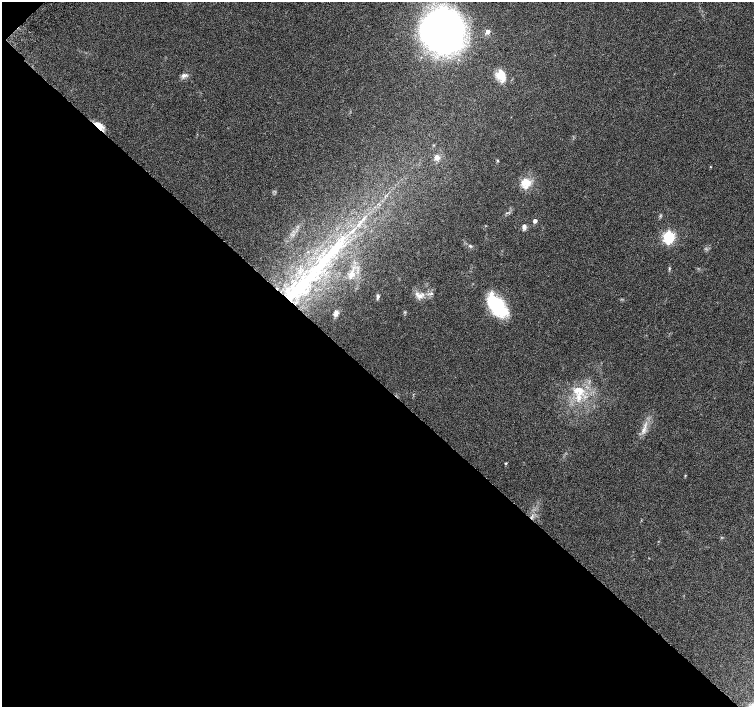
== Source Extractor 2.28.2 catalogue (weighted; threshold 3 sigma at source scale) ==
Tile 9 of 4 x 4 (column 1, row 3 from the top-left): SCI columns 48-1551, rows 1672-3080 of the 6097 x 6093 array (HDU 1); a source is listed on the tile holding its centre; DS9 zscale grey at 2 x 2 block average (1 PNG px = mean of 2 x 2 image px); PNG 756 x 709 px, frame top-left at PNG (2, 2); no overlay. Shown black and unused: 47% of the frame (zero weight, under 5 of 9 exposures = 3% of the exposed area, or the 3 px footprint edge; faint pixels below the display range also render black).
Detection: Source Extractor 2.28.2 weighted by HDU 2 'WHT'; one run over the whole footprint, this tile lists its part. Background 0.0304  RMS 0.0022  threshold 0.00916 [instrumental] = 3 sigma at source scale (4.09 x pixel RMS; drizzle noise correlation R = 1.36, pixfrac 0.8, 0.0396/0.0396 arcsec/px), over >= 5 px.
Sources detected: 30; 2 inside a brighter object's white glare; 1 long thin detection or spike segment (spike, bleed or trail) — not listed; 3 inside a brighter listed object's ellipse — not listed separately; the other 24 listed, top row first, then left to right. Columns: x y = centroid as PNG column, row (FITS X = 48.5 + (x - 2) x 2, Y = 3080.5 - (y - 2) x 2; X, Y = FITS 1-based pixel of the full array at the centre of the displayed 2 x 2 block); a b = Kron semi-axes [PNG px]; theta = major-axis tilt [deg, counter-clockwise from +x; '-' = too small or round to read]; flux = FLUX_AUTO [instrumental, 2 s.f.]
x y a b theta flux
442 30 34 32 -84 240
488 31 3 3 - 3.8
500 72 27 7 -68 5.3
184 75 8 4 1 1.6
99 125 13 6 -34 4.3
433 145 3 3 - 0.36
437 157 3 3 - 6.9
526 182 5 5 - 10
535 221 3 3 - 2.9
524 226 6 5 - 1.6
669 237 4 4 - 75
470 246 4 3 - 0.68
669 268 4 2 - 0.45
351 274 12 5 76 2.7
297 290 60 12 44 50
431 293 3 3 - 0.57
419 295 13 6 -31 3.1
378 296 7 3 77 1.1
498 304 27 14 -70 27
336 312 6 5 - 1.2
578 390 14 11 -16 8.6
643 430 8 4 70 2.1
506 463 3 3 - 0.37
685 475 3 2 - 0.34
Overlapping masked pixels (flux is a lower limit): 2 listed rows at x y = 99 125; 297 290
Isophote crosses this tile's border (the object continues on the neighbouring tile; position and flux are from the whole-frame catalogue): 1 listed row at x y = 442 30